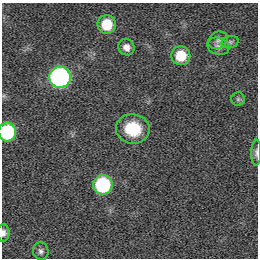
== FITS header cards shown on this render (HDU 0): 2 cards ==
NAXIS1  =                  256
NAXIS2  =                  256

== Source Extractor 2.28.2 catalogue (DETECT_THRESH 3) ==
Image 256 x 256 px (HDU 0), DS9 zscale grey, 1 PNG px = 1 image px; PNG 260 x 260 px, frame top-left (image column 1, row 256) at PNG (2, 3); each listed source drawn as its Kron ellipse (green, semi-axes under 4 px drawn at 4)
Background -0.137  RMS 26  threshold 77.3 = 3 sigma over >= 5 px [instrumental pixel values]
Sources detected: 14; all 14 listed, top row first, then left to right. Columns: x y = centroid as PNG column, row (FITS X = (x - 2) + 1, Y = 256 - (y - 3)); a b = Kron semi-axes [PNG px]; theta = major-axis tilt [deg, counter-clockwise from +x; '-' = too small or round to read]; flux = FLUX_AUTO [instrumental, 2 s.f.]
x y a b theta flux
107 24 9 9 - 48000
218 40 10 8 32 7800
230 42 9 6 15 4700
218 46 11 8 -21 8400
126 47 8 7 - 11000
181 56 9 9 - 46000
60 77 10 10 - 390000
238 99 6 6 - 3900
133 129 17 15 -9 60000
7 132 9 9 - 120000
256 153 13 5 88 5300
103 185 9 9 - 140000
3 233 9 6 -89 7000
41 251 9 7 -76 5900
At the frame edge (FLAGS 8, measured only in part): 3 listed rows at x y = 7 132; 256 153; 3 233